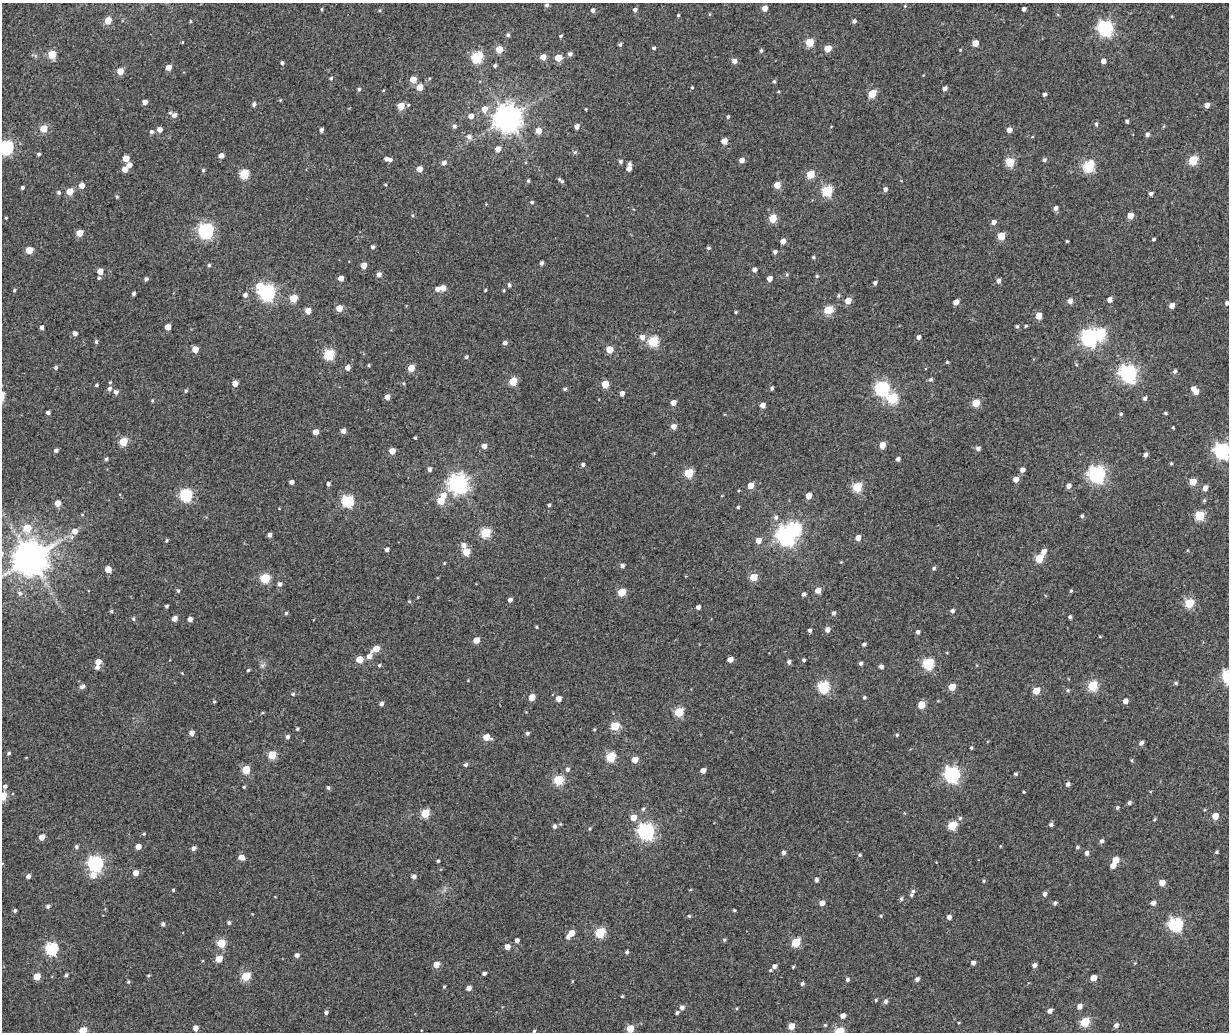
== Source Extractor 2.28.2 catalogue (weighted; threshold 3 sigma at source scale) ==
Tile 7 of 4 x 3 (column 3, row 2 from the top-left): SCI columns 2574-3800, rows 1425-2454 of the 5147 x 3851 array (HDU 1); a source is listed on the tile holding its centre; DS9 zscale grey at full resolution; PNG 1231 x 1034 px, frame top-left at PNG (2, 3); no overlay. Nothing masked; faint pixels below the display range render black.
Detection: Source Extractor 2.28.2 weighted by HDU 2 'WHT'; one run over the whole footprint, this tile lists its part. Background 0.0816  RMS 0.044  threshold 0.198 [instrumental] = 3 sigma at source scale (4.5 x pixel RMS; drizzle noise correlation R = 1.50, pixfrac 1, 0.0396/0.0396 arcsec/px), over >= 5 px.
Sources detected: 441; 3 inside a brighter object's white glare — not listed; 6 inside a brighter listed object's ellipse — not listed separately; the other 432 listed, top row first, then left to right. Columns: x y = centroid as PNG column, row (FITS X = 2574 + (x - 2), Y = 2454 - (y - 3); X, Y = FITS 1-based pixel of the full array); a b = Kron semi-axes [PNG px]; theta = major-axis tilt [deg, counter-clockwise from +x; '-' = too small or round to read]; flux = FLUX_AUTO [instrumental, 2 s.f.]
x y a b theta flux
547 5 5 5 - 6.5
905 6 3 3 - 2.4
765 8 5 4 - 21
321 9 5 3 - 3
1024 9 4 3 - 8.1
593 10 5 5 - 7.7
635 10 4 4 - 8.6
678 15 4 3 - 3.1
108 20 5 4 - 49
190 21 4 3 - 3.3
854 21 4 4 - 8.2
1105 28 6 6 - 750
508 35 4 4 - 5.2
561 36 4 3 - 4
810 42 5 5 - 87
975 43 5 4 - 41
620 45 4 4 - 5.9
654 48 4 3 - 5.1
499 49 5 5 - 54
828 49 5 5 - 49
761 51 5 4 - 5
52 54 5 5 - 97
570 54 5 4 - 9.2
477 57 6 5 - 250
543 57 5 4 - 28
558 58 5 5 - 64
734 61 5 5 - 15
1103 61 4 4 - 15
282 63 4 3 - 5.5
495 66 5 4 - 5.1
169 67 5 4 - 25
120 71 5 4 - 41
331 78 4 4 - 4.5
413 80 5 5 - 42
774 81 4 4 - 3.7
420 87 5 5 - 42
692 88 4 3 - 2.6
945 88 5 4 - 9.5
359 89 4 4 - 5.4
872 94 5 5 - 89
1044 94 4 3 - 7.9
145 102 4 4 - 15
254 104 5 4 - 8.4
1207 105 4 4 - 16
401 106 5 5 - 53
484 109 6 6 - 25
586 109 4 3 - 2.4
174 115 6 5 - 12
471 116 6 5 - 18
728 117 4 3 - 4.6
507 118 8 8 - 3900
1127 121 4 3 - 6.2
1096 124 5 4 - 5.7
454 126 5 5 - 7.7
577 126 5 4 - 15
44 129 5 5 - 64
159 129 4 4 - 19
321 130 4 3 - 8
1009 130 4 4 - 19
538 131 5 5 - 24
151 132 5 5 - 6.7
1147 134 5 4 - 8.8
469 136 7 6 - 11
1032 137 4 3 - 2.2
724 141 5 4 - 24
6 147 6 6 - 510
498 149 5 5 - 19
575 152 5 5 - 5.5
39 154 5 4 - 5
221 156 5 4 - 16
126 158 5 5 - 36
390 160 5 4 - 7.6
742 160 5 4 - 16
1044 160 5 4 - 6.5
1193 160 5 5 - 120
620 161 5 5 - 6.2
1010 162 5 5 - 120
444 163 5 4 - 11
129 165 5 5 - 13
1089 166 6 5 - 270
629 168 6 4 68 17
125 169 5 5 - 23
419 169 5 4 - 28
203 170 4 4 - 4
244 174 5 5 - 130
810 174 5 5 - 74
528 181 5 4 - 4.2
562 181 6 5 - 6
82 185 5 5 - 22
777 185 5 4 - 38
22 187 3 3 - 6.4
885 189 5 4 - 8.7
70 191 5 5 - 51
827 191 5 5 - 210
59 192 4 4 - 5.4
1151 194 5 4 - 8.1
117 197 5 4 - 3.8
532 202 4 3 - 4.7
1056 208 5 4 - 11
1130 216 5 4 - 29
6 218 3 3 - 2.6
773 218 5 5 - 72
994 222 5 4 - 12
206 231 6 6 - 720
79 233 5 5 - 39
1001 236 5 5 - 61
1154 239 3 3 - 4.2
783 241 5 4 - 16
1067 241 3 3 - 2.8
373 247 4 4 - 6.8
709 248 4 3 - 5
29 250 5 5 - 52
775 252 4 4 - 7.3
813 257 4 4 - 3.6
542 263 4 3 - 7.5
209 265 4 4 - 4.3
364 265 4 4 - 30
754 270 4 4 - 13
100 271 5 5 - 24
379 274 5 5 - 12
817 276 5 4 - 4
99 278 4 4 - 4.3
341 278 4 4 - 20
146 279 4 4 - 6.9
770 279 4 4 - 18
998 281 5 4 - 11
875 283 4 4 - 7.4
509 285 5 4 - 5.9
443 288 5 5 - 20
438 289 5 5 - 15
14 290 4 3 - 4.3
485 290 4 3 - 2.8
134 293 4 3 - 6.8
267 293 6 6 - 880
245 295 5 5 - 10
293 298 5 5 - 70
1110 300 5 4 - 16
848 301 5 5 - 33
1070 301 5 5 - 16
956 302 5 4 - 18
1227 303 4 3 - 7
1172 306 5 4 - 22
339 308 5 5 - 37
828 310 5 5 - 120
308 311 5 5 - 29
736 312 4 3 - 3.5
1038 316 5 4 - 37
1017 326 5 4 - 4.8
1026 326 4 3 - 3.7
42 327 4 4 - 8.9
168 327 5 4 - 27
75 333 4 4 - 12
642 337 6 6 - 17
919 337 4 4 - 11
1089 338 7 6 - 830
653 341 5 5 - 180
96 342 5 4 - 5.2
505 343 5 4 - 9.2
195 349 5 4 - 35
609 349 5 5 - 56
329 354 5 5 - 210
466 357 4 4 - 5.4
947 362 4 3 - 3.7
369 365 4 3 - 2.8
56 367 5 4 - 6.2
348 367 5 5 - 16
411 368 5 5 - 52
1175 371 5 5 - 7.1
1128 374 7 7 - 990
931 379 5 5 - 5.6
513 381 5 5 - 81
235 383 4 4 - 25
605 384 5 5 - 58
96 385 4 3 - 4.2
772 388 4 3 - 5.2
882 388 6 6 - 570
109 389 7 5 47 9
565 389 5 4 - 4.4
186 391 4 3 - 4.7
116 392 5 5 - 9.8
1196 392 5 4 - 20
622 393 4 4 - 14
387 397 4 4 - 17
893 398 6 5 - 180
1145 398 5 4 - 7.4
152 400 4 3 - 3
673 403 4 4 - 21
976 403 5 5 - 85
763 405 4 4 - 17
48 412 4 3 - 8.1
1165 413 4 3 - 4
1121 414 4 4 - 4.6
674 426 5 5 - 19
1173 428 5 3 - 2.6
343 431 4 4 - 15
316 432 4 4 - 24
415 438 3 3 - 2.8
123 441 5 5 - 98
882 445 5 4 - 33
484 446 5 5 - 14
978 448 5 4 - 9.4
56 450 5 4 - 7.2
392 451 5 4 - 29
1222 451 6 6 - 790
1146 454 5 4 - 9.3
106 459 5 4 - 4.9
898 459 4 4 - 9.4
1171 463 3 3 - 3.8
583 465 4 4 - 7
429 469 5 4 - 9.4
1022 470 5 4 - 14
689 473 5 5 - 130
1097 474 7 6 - 940
1016 479 5 5 - 25
292 482 4 4 - 13
1193 482 5 4 - 54
328 484 4 3 - 8.1
458 484 7 7 - 1500
751 485 5 4 - 36
1068 486 5 5 - 13
857 487 5 5 - 150
1205 488 5 4 - 15
186 495 6 6 - 340
444 495 7 6 - 23
809 496 4 4 - 30
441 500 6 5 - 57
1204 500 5 4 - 4.4
347 501 6 5 - 300
57 503 5 4 - 28
549 505 3 3 - 5.6
738 507 4 3 - 4.1
1082 516 4 4 - 5
1199 516 5 5 - 140
776 517 6 5 - 7.5
27 528 7 7 - 47
75 531 7 6 - 17
486 533 5 5 - 160
269 535 4 4 - 10
786 536 7 7 - 1400
858 538 5 4 - 20
166 540 4 4 - 4.1
758 540 5 5 - 25
463 545 6 6 - 15
387 549 4 4 - 7.5
1044 551 6 5 - 16
466 552 5 5 - 65
30 558 10 9 - 7400
1039 558 5 5 - 100
622 565 5 4 - 8.1
934 568 5 4 - 5.2
108 569 5 4 - 41
753 577 5 5 - 72
265 578 5 5 - 160
280 584 5 5 - 9.4
818 590 5 5 - 23
178 591 4 4 - 4.2
1071 591 4 3 - 3.7
622 592 5 5 - 87
20 593 7 6 - 8.9
803 594 4 4 - 8.3
510 600 4 4 - 11
409 601 5 4 - 3.2
1189 603 5 5 - 160
166 606 4 3 - 4.8
698 607 4 4 - 9.8
111 611 5 4 - 3.7
952 611 4 4 - 8
286 613 4 4 - 4.2
833 613 4 4 - 7.4
1070 617 4 3 - 5.3
174 618 5 4 - 18
133 619 5 4 - 4.8
190 619 4 4 - 13
536 627 4 3 - 2.8
827 629 5 5 - 15
810 630 4 4 - 6.5
918 632 4 4 - 8.2
476 640 5 4 - 33
864 644 4 3 - 6
376 649 7 5 28 36
369 656 7 6 - 16
360 659 5 5 - 54
730 659 4 4 - 23
803 660 4 4 - 4.7
98 662 5 5 - 22
789 662 5 4 - 9
861 663 4 4 - 6.8
928 664 6 5 - 240
262 665 7 4 -19 5.5
379 665 4 3 - 4
881 666 4 4 - 9.4
97 667 6 6 - 9.2
248 670 4 3 - 3.4
1175 683 5 4 - 4.8
82 686 6 5 - 9.8
823 686 6 5 - 260
1092 686 5 5 - 160
952 687 5 4 - 49
1068 690 5 4 - 4.2
1036 691 5 4 - 46
293 694 4 4 - 4
532 697 5 4 - 34
864 697 4 4 - 5
559 699 4 4 - 19
214 701 4 4 - 3.6
1125 701 5 4 - 15
381 704 4 4 - 8.5
921 705 5 5 - 53
679 712 5 5 - 140
615 726 5 5 - 130
297 729 4 4 - 3.9
192 733 4 4 - 19
527 733 4 4 - 6.6
897 735 4 3 - 3.9
287 736 5 5 - 7.9
486 737 6 5 - 42
1141 743 5 4 - 9
971 748 4 3 - 4.1
9 753 4 4 - 4.9
272 755 5 5 - 87
611 757 5 5 - 180
635 760 5 4 - 31
1132 760 5 3 - 3.5
466 765 5 4 - 7.4
246 769 5 5 - 88
567 769 6 5 - 7.2
703 770 4 4 - 16
952 774 6 6 - 750
1015 774 4 4 - 4.6
558 780 5 5 - 180
1068 784 5 4 - 8.3
5 786 5 5 - 7.6
244 787 3 3 - 3
328 787 4 4 - 5.6
2 796 5 5 - 110
1129 803 5 4 - 7.1
1117 808 5 4 - 5.1
643 809 5 5 - 4.9
425 813 5 5 - 110
1215 816 5 4 - 40
634 817 6 5 - 24
960 818 5 5 - 5
1154 819 4 3 - 3.5
1051 825 5 4 - 6.7
554 826 5 4 - 8.3
952 826 5 5 - 120
646 831 7 6 - 870
144 834 4 3 - 2.9
42 837 5 4 - 25
1102 841 5 4 - 8.4
138 846 4 4 - 22
76 847 5 4 - 6.5
1077 847 4 4 - 4.9
193 848 5 4 - 9.4
783 852 4 4 - 9
1216 852 4 4 - 3.8
1087 853 5 4 - 10
860 855 5 4 - 3.9
241 857 5 5 - 22
1115 860 5 5 - 44
438 861 3 3 - 3.6
95 864 6 6 - 710
1113 866 5 4 - 20
136 873 5 4 - 24
93 875 8 7 - 24
28 876 4 4 - 11
414 877 5 5 - 11
816 880 4 4 - 7.2
983 881 5 3 - 3.2
1162 883 5 4 - 31
173 890 3 3 - 3.4
913 891 6 5 - 6.5
1044 894 5 4 - 11
901 899 5 4 - 5
822 903 5 4 - 19
1055 903 5 4 - 6
1153 903 5 4 - 13
48 906 5 4 - 6
15 910 4 3 - 5.3
734 910 4 3 - 3.2
689 916 4 3 - 3.6
880 916 4 3 - 3.7
949 917 4 4 - 12
229 922 5 5 - 5.7
163 924 5 4 - 7.7
1176 924 6 6 - 480
600 932 5 5 - 190
571 933 5 4 - 35
517 940 4 4 - 9.5
724 940 5 4 - 3.8
796 942 5 5 - 120
221 943 5 5 - 100
507 947 5 4 - 22
51 949 6 6 - 380
627 952 4 3 - 5.7
297 955 5 4 - 9.9
219 959 5 5 - 38
973 963 4 4 - 11
436 964 5 4 - 36
1034 965 5 4 - 11
775 966 7 5 64 11
793 967 4 3 - 3
484 973 4 3 - 7.1
66 975 4 4 - 5
37 976 5 5 - 50
148 976 4 3 - 3.5
246 976 5 5 - 110
1093 978 5 4 - 32
847 979 4 4 - 5.9
917 979 5 4 - 9.1
128 982 5 4 - 3.8
802 983 5 4 - 5.5
444 986 3 3 - 3.5
469 988 4 4 - 17
622 996 3 3 - 3.3
876 1000 4 3 - 3.1
885 1001 6 5 - 8.1
1080 1006 5 5 - 15
682 1007 5 5 - 11
1050 1011 4 4 - 14
326 1012 4 4 - 7.1
677 1013 4 4 - 5.2
843 1015 5 4 - 15
1085 1022 5 5 - 140
825 1025 4 4 - 3.1
1116 1025 5 5 - 11
791 1026 5 4 - 34
195 1028 4 4 - 18
630 1028 5 4 - 58
83 1030 5 5 - 67
534 1031 4 4 - 3.8
839 1031 5 5 - 140
Isophote crosses this tile's border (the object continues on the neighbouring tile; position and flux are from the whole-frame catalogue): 5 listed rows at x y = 6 147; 1222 451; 2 796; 83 1030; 839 1031